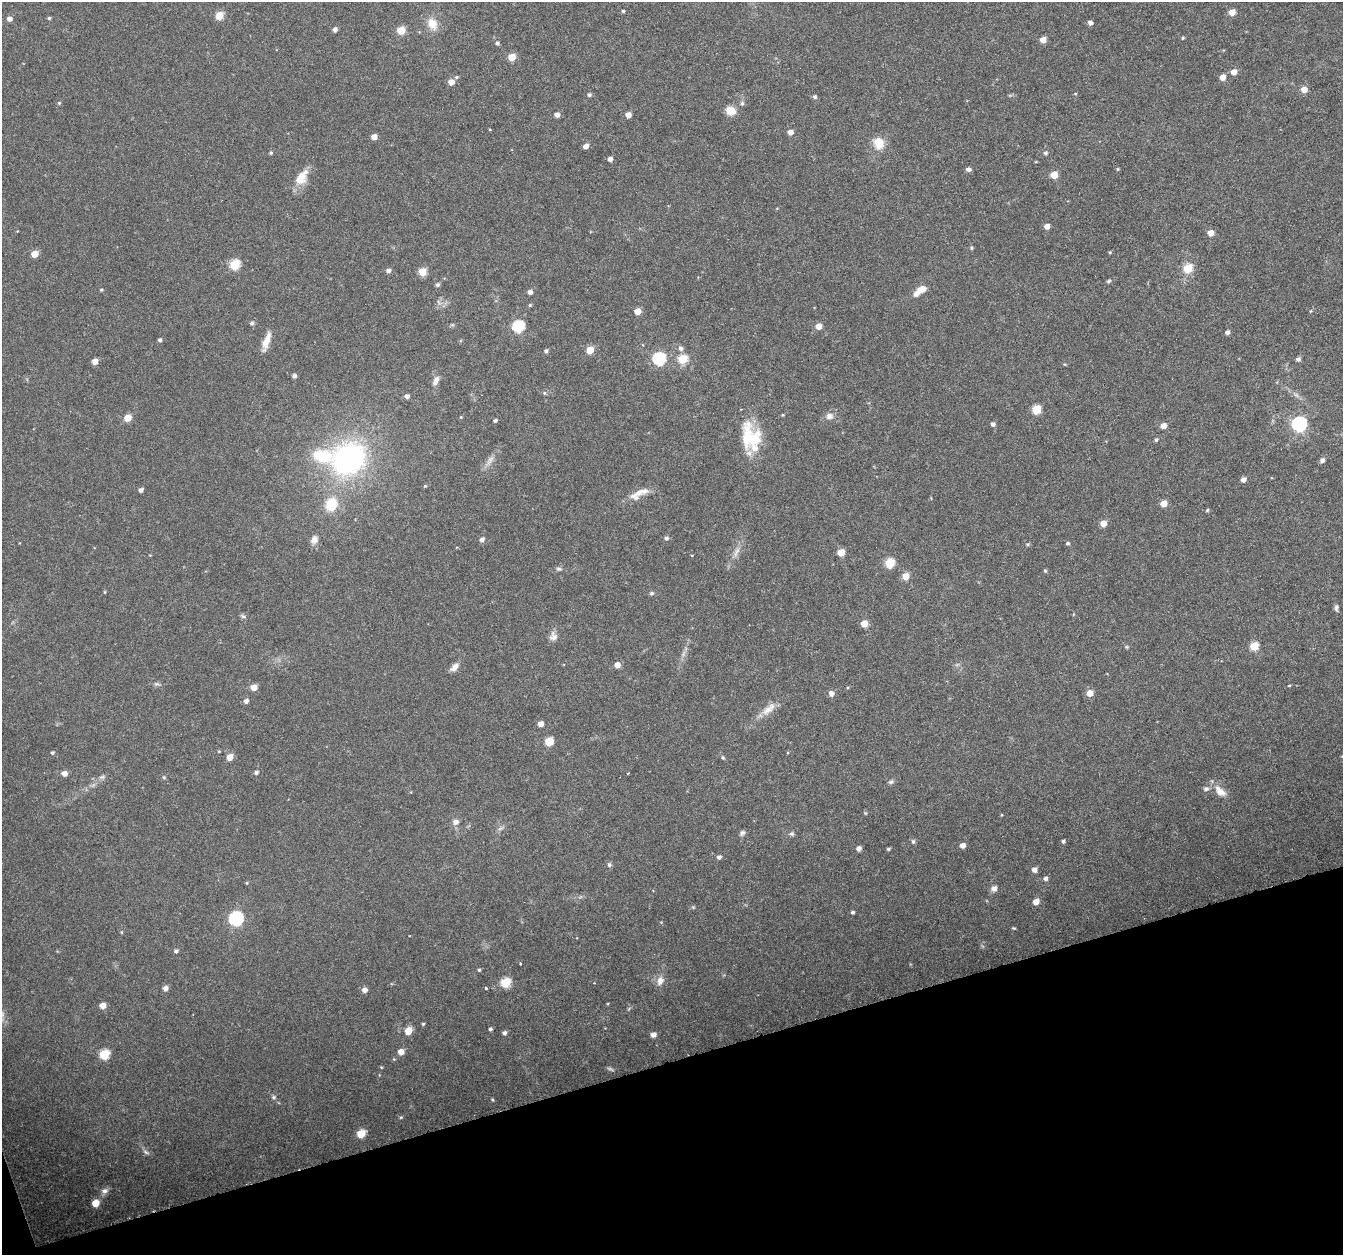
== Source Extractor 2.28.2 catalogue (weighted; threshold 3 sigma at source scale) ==
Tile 14 of 4 x 4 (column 2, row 4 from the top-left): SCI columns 1342-2682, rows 64-1316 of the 5368 x 5192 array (HDU 1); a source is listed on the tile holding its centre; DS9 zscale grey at full resolution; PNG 1345 x 1257 px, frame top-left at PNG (2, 2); no overlay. Shown black and unused: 16% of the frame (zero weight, under 3 of 6 exposures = <1% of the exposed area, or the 3 px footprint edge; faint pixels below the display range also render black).
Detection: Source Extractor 2.28.2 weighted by HDU 2 'WHT'; one run over the whole footprint, this tile lists its part. Background 0.0242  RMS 0.0028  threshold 0.0114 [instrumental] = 3 sigma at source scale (4.09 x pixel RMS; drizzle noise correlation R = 1.36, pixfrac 0.8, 0.0396/0.0396 arcsec/px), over >= 5 px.
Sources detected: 191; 4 too faint to see at this stretch — not listed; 5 inside a brighter listed object's ellipse — not listed separately; the other 182 listed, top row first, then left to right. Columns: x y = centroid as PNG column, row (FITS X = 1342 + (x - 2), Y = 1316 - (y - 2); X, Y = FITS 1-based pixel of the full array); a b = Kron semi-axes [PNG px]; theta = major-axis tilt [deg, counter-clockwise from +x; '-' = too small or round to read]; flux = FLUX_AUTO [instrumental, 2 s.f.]
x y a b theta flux
623 11 4 3 - 0.38
1232 12 5 4 - 3.1
219 15 5 5 - 6.5
49 18 4 4 - 0.4
9 19 5 4 - 1.4
1090 23 4 4 - 1.2
432 24 17 13 -64 3.6
335 29 4 4 - 1.1
401 30 5 5 - 6.7
1183 38 5 3 - 0.3
1043 40 5 4 - 2.7
497 43 5 4 - 0.57
512 57 5 5 - 5.1
1234 72 5 5 - 2.3
456 77 5 4 - 0.35
1222 77 5 5 - 2.2
451 82 5 5 - 2.2
1304 89 5 5 - 2.6
1075 94 4 3 - 0.21
589 95 5 4 - 0.57
815 97 4 4 - 0.71
59 103 5 4 - 0.32
742 103 7 6 - 0.65
731 111 10 8 -31 3.6
557 115 5 4 - 1.4
628 115 4 4 - 2.2
790 132 4 4 - 2
374 137 4 4 - 2.3
878 143 15 12 -74 4.3
586 146 5 4 - 1.4
271 153 5 4 - 0.38
1045 153 5 5 - 0.62
610 159 4 4 - 1.2
1036 162 4 3 - 0.2
968 169 6 4 -7 0.79
1118 169 5 3 - 0.25
1054 175 5 5 - 5.1
301 178 21 12 57 4.7
1047 226 4 4 - 1.8
1210 233 5 5 - 2.6
971 248 5 4 - 0.32
1110 252 4 3 - 0.29
35 254 5 4 - 3.9
234 264 6 5 - 13
1188 268 5 5 - 11
388 271 5 4 - 0.92
422 272 5 5 - 7.1
1109 281 7 4 27 0.44
437 285 5 4 - 0.6
922 289 12 8 15 2.1
101 290 4 3 - 0.32
530 292 4 4 - 1.2
439 302 7 5 -59 0.71
530 305 4 4 - 0.33
637 311 5 4 - 3.6
1311 311 5 4 - 0.27
252 323 5 5 - 0.63
452 325 6 4 18 0.36
518 326 6 6 - 24
819 326 5 5 - 3
1227 332 4 4 - 0.99
160 340 4 4 - 0.64
266 341 22 7 70 3.3
680 348 6 6 - 0.93
590 350 5 5 - 5.6
546 351 4 4 - 0.67
659 359 6 6 - 31
682 359 5 5 - 11
1298 359 5 4 - 0.87
95 361 5 4 - 2.2
294 376 4 4 - 0.88
435 381 14 7 66 1.6
544 393 5 5 - 0.38
407 396 4 4 - 1
1036 409 5 5 - 9.9
829 416 10 9 - 1.5
461 417 5 4 - 0.24
127 418 5 5 - 4
495 420 4 3 - 0.53
993 424 5 4 - 0.94
1299 424 7 6 - 58
1163 426 5 4 - 2.2
751 438 28 27 - 11
1156 440 4 4 - 0.5
348 459 35 30 38 52
490 460 17 6 58 1.7
1322 460 5 5 - 1.1
1243 480 5 4 - 1.3
425 486 4 4 - 0.25
141 490 4 4 - 1
637 494 24 11 36 3.1
1164 503 5 5 - 3.2
331 504 13 11 66 7.4
1207 510 5 4 - 0.36
1103 523 5 5 - 3.4
666 538 5 5 - 0.75
314 540 11 8 65 1.6
482 540 6 5 - 1
1067 543 4 4 - 0.47
1027 544 5 4 - 0.33
736 552 17 6 66 1.7
841 552 5 5 - 5.1
150 555 3 3 - 0.19
889 563 5 5 - 12
559 569 8 5 -9 0.58
1045 571 4 4 - 0.39
906 576 5 5 - 3.9
105 592 5 3 - 0.22
651 593 6 5 - 0.54
1336 608 10 5 -86 0.69
243 616 8 4 -30 0.51
864 624 5 5 - 3.7
553 636 12 10 -90 1.5
1254 646 5 5 - 8.6
1126 647 6 4 -90 0.3
617 665 5 5 - 2.2
454 667 12 7 41 1.7
156 684 7 5 -6 0.58
1289 685 4 3 - 0.23
254 687 5 5 - 2.9
831 693 5 5 - 1.6
1090 693 5 5 - 3.3
246 701 5 5 - 1.1
769 709 25 9 40 3.2
541 724 4 4 - 1.9
549 742 6 5 - 6.9
219 751 5 3 - 0.22
52 753 5 4 - 0.41
230 757 5 5 - 3
723 758 6 4 -62 0.41
256 772 5 4 - 0.7
64 773 5 5 - 1.8
102 777 8 6 13 0.66
164 777 5 5 - 0.33
891 782 8 6 20 0.65
1206 789 8 6 13 0.77
1220 791 19 9 -46 3
1002 815 4 3 - 0.22
455 822 7 6 - 1.3
742 833 8 6 51 0.68
792 834 6 6 - 0.54
913 841 7 5 -90 0.54
1063 841 4 4 - 0.67
962 845 5 4 - 1.8
859 848 5 4 - 1.2
888 849 5 4 - 0.37
719 857 5 4 - 0.72
609 865 6 6 - 0.56
1034 870 5 5 - 1.4
1046 878 5 5 - 0.69
247 883 4 4 - 0.27
994 889 6 6 - 1.4
1036 902 5 4 - 2.7
693 907 5 4 - 0.3
853 912 4 4 - 0.53
236 919 7 6 - 42
1014 928 5 4 - 0.27
121 932 5 3 - 0.25
176 951 5 5 - 0.63
520 963 4 2 - 0.19
479 970 5 4 - 0.34
660 981 12 8 68 1.9
505 983 6 5 - 12
165 988 5 5 - 1.5
486 988 3 3 - 0.66
364 990 5 5 - 1.5
103 1006 5 5 - 2.4
423 1024 4 4 - 0.31
490 1029 4 4 - 0.56
408 1031 5 5 - 4.6
504 1033 5 5 - 0.8
653 1035 5 4 - 1.7
401 1052 5 5 - 2.3
104 1055 6 5 - 12
394 1059 4 4 - 0.26
274 1097 7 5 0 0.51
492 1100 4 3 - 0.29
401 1117 5 4 - 0.3
361 1134 6 5 - 6.8
146 1152 9 5 -25 0.68
105 1191 10 7 26 1.2
95 1203 5 5 - 4.5